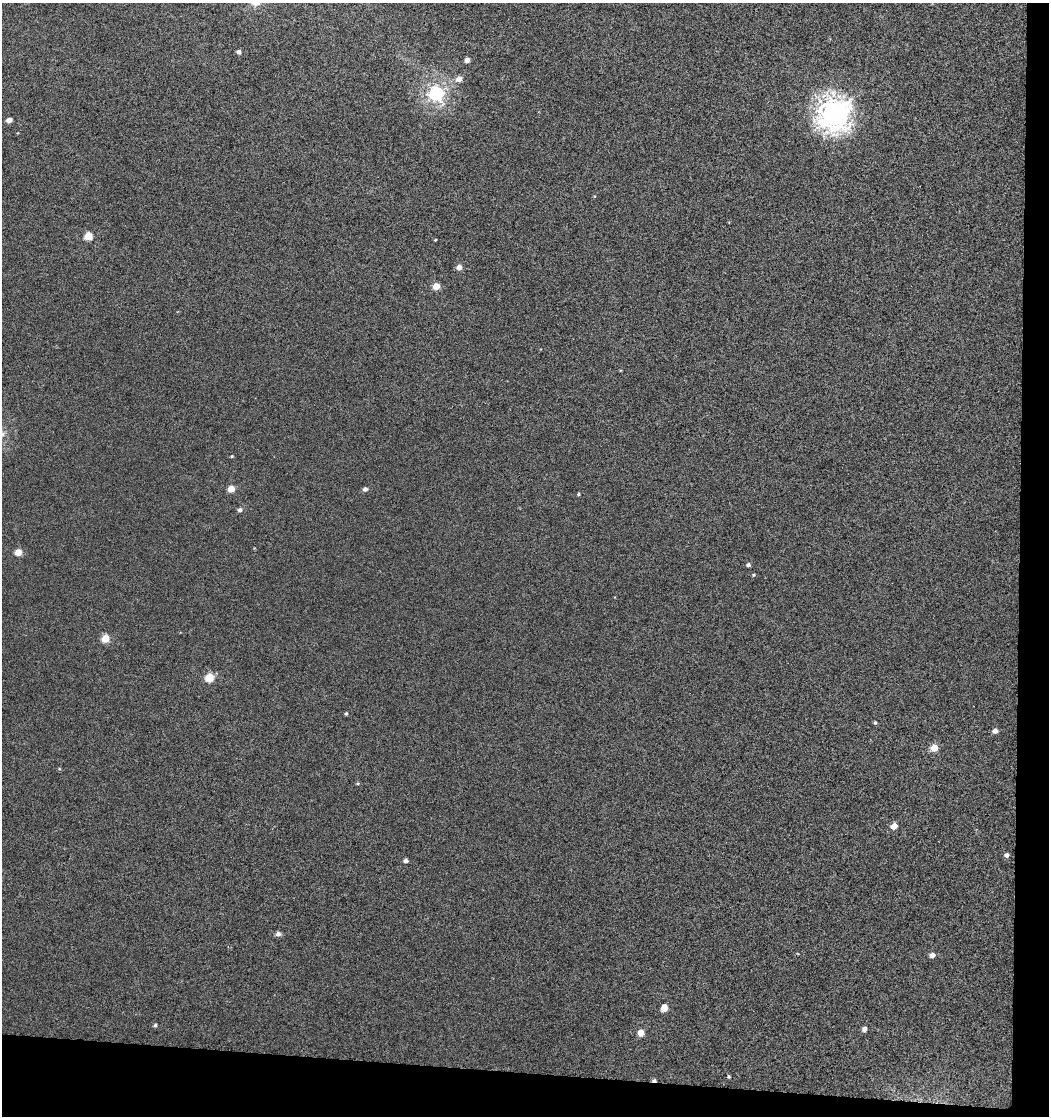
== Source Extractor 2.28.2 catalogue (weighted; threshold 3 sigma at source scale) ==
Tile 4 of 2 x 2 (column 2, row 2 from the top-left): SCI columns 2286-3332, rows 1034-2147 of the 4824 x 4583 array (HDU 1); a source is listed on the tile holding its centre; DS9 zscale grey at full resolution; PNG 1051 x 1118 px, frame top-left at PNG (2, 3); no overlay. Shown black and unused: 7% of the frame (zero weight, under 3 of 6 exposures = <1% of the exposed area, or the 3 px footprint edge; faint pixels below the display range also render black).
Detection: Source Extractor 2.28.2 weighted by HDU 2 'WHT'; one run over the whole footprint, this tile lists its part. Background 0.0025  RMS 0.0028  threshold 0.0114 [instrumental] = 3 sigma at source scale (4.09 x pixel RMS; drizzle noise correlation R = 1.36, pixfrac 0.8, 0.0396/0.0396 arcsec/px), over >= 5 px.
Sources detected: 35; all 35 listed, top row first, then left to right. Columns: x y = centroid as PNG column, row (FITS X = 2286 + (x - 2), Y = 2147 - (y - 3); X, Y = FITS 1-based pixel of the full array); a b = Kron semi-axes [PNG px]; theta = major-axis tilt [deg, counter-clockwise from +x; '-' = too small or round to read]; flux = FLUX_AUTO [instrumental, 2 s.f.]
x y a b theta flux
239 52 5 5 - 0.89
467 60 4 4 - 1.5
459 79 6 5 - 2.1
435 94 6 6 - 52
833 114 12 12 - 200
9 120 5 4 - 2
88 236 5 5 - 7.1
435 240 3 3 - 0.18
459 267 5 4 - 2
436 286 5 4 - 3.9
232 456 4 3 - 0.23
231 489 5 5 - 3.6
365 489 5 5 - 0.79
579 494 5 3 - 0.29
240 510 5 5 - 0.78
18 552 5 4 - 4.4
748 565 5 4 - 0.64
754 575 4 3 - 0.26
105 639 5 5 - 6.1
209 678 5 5 - 8.4
346 714 4 3 - 0.36
875 722 4 4 - 0.33
995 731 5 4 - 1.5
934 748 5 5 - 4.9
894 826 5 4 - 3.3
1006 855 5 5 - 0.98
405 861 5 4 - 0.8
278 934 6 5 - 1
932 955 5 4 - 1.7
664 1008 5 4 - 3.8
155 1025 5 4 - 0.41
864 1029 5 4 - 1.2
641 1033 5 4 - 3
729 1076 4 3 - 0.34
654 1080 6 4 9 0.61
Overlapping masked pixels (flux is a lower limit): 1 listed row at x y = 654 1080